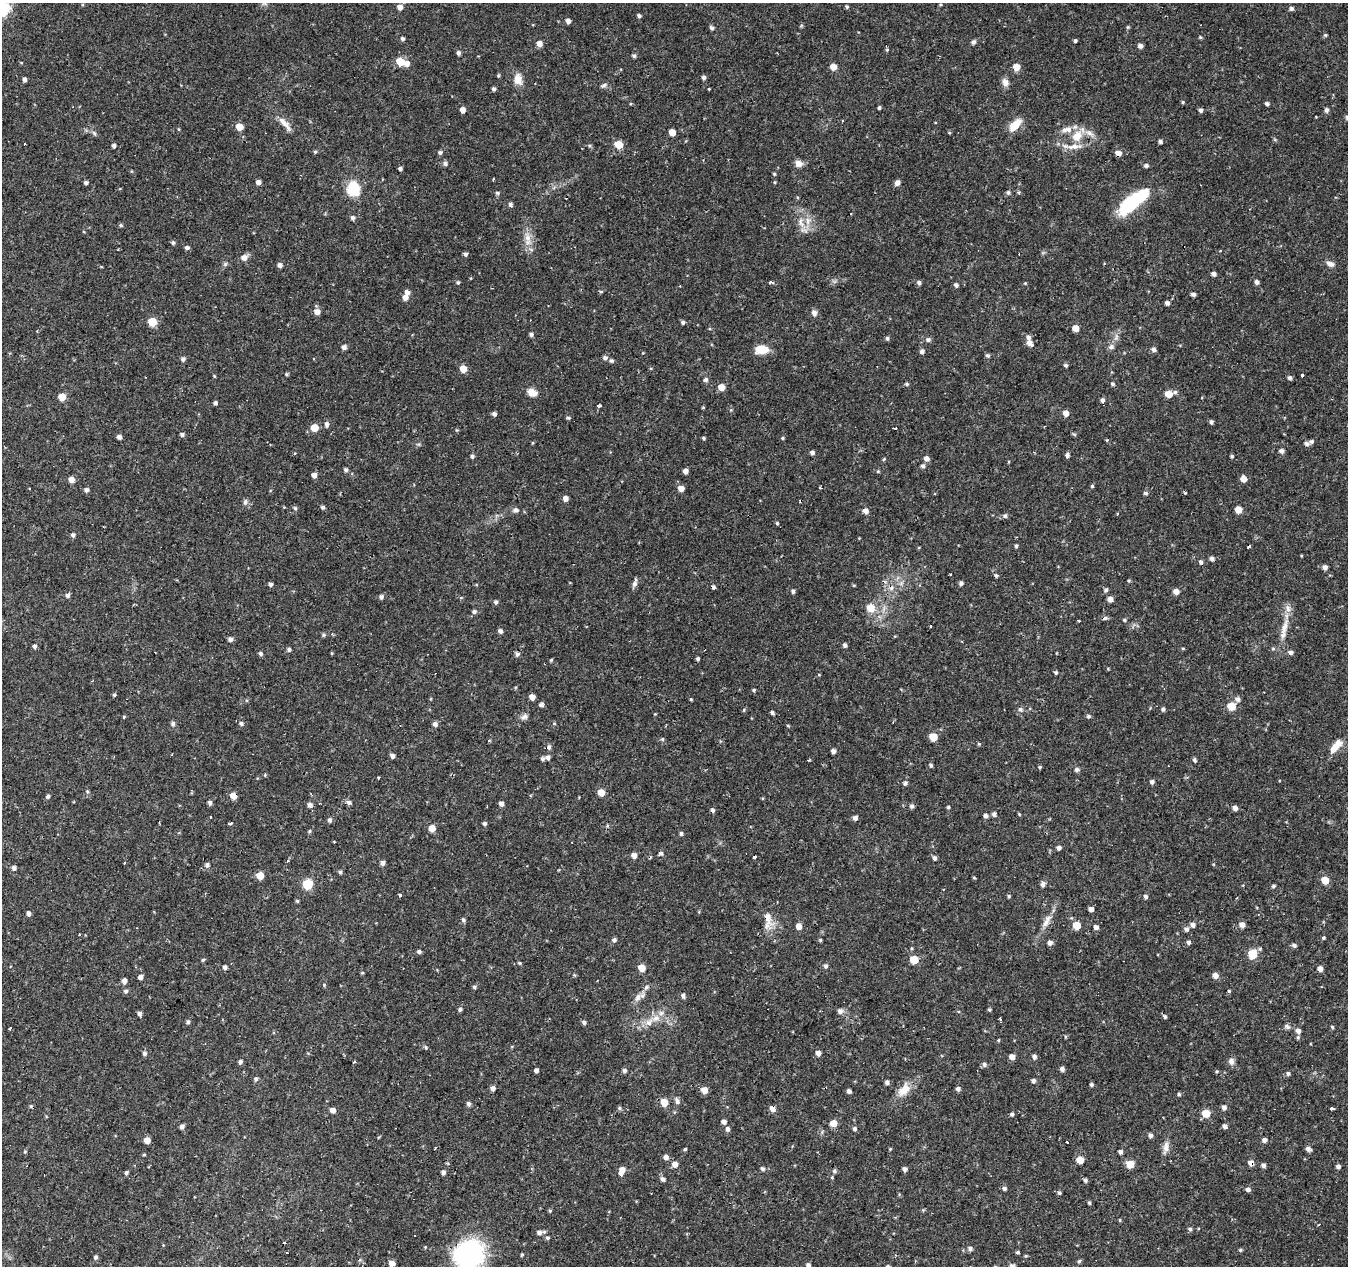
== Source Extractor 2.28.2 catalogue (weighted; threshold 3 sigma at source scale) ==
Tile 7 of 4 x 4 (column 3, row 2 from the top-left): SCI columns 2698-4043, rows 2806-4069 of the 5390 x 5544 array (HDU 1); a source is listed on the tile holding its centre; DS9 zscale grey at full resolution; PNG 1350 x 1268 px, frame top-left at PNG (2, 3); no overlay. Shown black and unused: <1% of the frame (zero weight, under 2 of 3 exposures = <1% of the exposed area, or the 3 px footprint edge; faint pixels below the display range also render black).
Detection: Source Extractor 2.28.2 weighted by HDU 2 'WHT'; one run over the whole footprint, this tile lists its part. Background 0.0474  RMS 0.0037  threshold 0.0168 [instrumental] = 3 sigma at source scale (4.5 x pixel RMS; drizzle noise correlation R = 1.50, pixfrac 1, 0.0396/0.0396 arcsec/px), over >= 5 px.
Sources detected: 452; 18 cosmic-ray / hot-pixel residue — not listed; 12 inside a brighter listed object's ellipse — not listed separately; the other 422 listed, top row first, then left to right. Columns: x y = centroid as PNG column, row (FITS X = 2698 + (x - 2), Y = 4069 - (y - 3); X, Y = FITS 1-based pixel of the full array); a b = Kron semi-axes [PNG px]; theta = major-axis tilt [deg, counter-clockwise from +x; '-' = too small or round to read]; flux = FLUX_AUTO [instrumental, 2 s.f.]
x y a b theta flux
400 7 6 6 - 2.1
847 7 4 4 - 0.54
3 8 5 5 - 40
1291 8 5 4 - 0.99
639 16 4 4 - 0.77
568 21 4 4 - 1.6
1128 27 5 4 - 0.43
712 28 5 4 - 0.92
1325 35 4 4 - 0.49
1200 37 5 4 - 0.43
402 38 4 4 - 0.84
1075 41 3 3 - 0.69
973 42 5 5 - 1.1
539 43 5 5 - 2.3
1140 46 5 4 - 1.5
458 53 5 4 - 0.89
634 56 5 5 - 0.72
400 62 5 5 - 9.1
406 63 6 5 - 2.4
833 67 5 5 - 3.7
1016 67 5 5 - 4.7
498 76 4 4 - 0.4
704 77 5 4 - 1.1
24 79 4 4 - 1.2
518 79 15 10 -85 3.3
1005 82 10 8 -69 1.9
604 85 8 5 39 0.83
494 89 4 4 - 0.84
709 89 4 3 - 0.28
1183 102 4 4 - 0.4
1267 103 4 4 - 1
879 108 4 3 - 0.6
462 110 5 4 - 2.4
1201 110 5 4 - 1
1326 110 5 4 - 1
1347 118 5 5 - 0.84
285 124 26 7 -49 3.3
1015 125 17 8 48 5.3
239 127 5 5 - 5.7
179 129 5 3 - 0.34
672 132 5 5 - 4.6
94 133 6 4 -47 0.64
1077 136 18 13 56 6.7
1160 142 5 4 - 0.84
618 144 5 5 - 8.3
114 146 4 4 - 0.96
315 152 5 4 - 0.44
440 153 5 5 - 0.85
1118 153 5 5 - 2.7
445 163 5 5 - 1.1
799 163 9 8 - 2.2
1146 165 5 4 - 0.93
400 169 4 4 - 0.84
774 174 4 4 - 0.42
493 179 3 3 - 1.2
86 182 4 4 - 0.78
258 182 4 4 - 1.6
897 183 6 5 - 1.6
354 189 19 15 -74 9.1
1008 192 6 6 - 0.79
1019 192 5 4 - 0.43
497 193 6 4 -3 0.6
1132 202 36 12 39 25
510 204 5 4 - 0.93
353 218 5 5 - 0.96
801 222 16 7 -82 3.2
121 225 5 4 - 0.56
527 238 13 8 -73 3.2
173 243 5 4 - 0.68
187 247 5 4 - 0.94
465 254 5 4 - 0.88
244 258 7 6 - 2.4
225 264 6 4 72 0.57
1330 264 11 6 -12 1.6
280 265 5 5 - 1.3
1214 274 4 4 - 1.2
458 282 4 4 - 0.55
771 282 5 3 - 1.6
1257 282 5 4 - 1.2
919 283 5 5 - 0.98
1025 283 4 3 - 0.31
956 285 5 4 - 0.99
680 286 3 2 - 0.29
601 292 6 4 0 0.39
1193 294 4 4 - 1
405 297 6 5 - 2.2
1167 303 4 4 - 1.2
317 312 6 6 - 2.3
814 313 7 6 - 1.5
152 322 5 5 - 12
683 322 4 4 - 0.88
1075 328 5 5 - 4.3
531 334 5 5 - 0.84
887 338 5 4 - 0.74
928 340 6 5 - 1
1030 343 9 5 -51 2.4
344 347 5 5 - 1.3
1111 347 8 7 - 1.3
762 349 11 7 4 8.3
1154 350 5 5 - 1.1
922 351 5 5 - 1.2
988 355 6 5 - 0.77
605 358 6 5 - 1
183 359 5 5 - 1
611 361 5 5 - 0.82
1066 365 4 4 - 0.73
463 369 5 5 - 4.8
286 374 4 4 - 0.47
1302 375 3 3 - 2
214 376 4 3 - 0.35
1290 378 5 5 - 0.86
706 380 6 5 - 0.84
907 384 5 4 - 0.55
1113 384 5 4 - 0.61
721 387 5 5 - 4.5
532 392 10 7 -23 3.9
1175 392 7 5 16 0.73
1168 394 5 5 - 5.3
62 397 5 5 - 5.6
1102 400 5 4 - 1.1
215 403 4 4 - 0.86
599 406 4 3 - 0.99
703 407 4 3 - 0.37
1066 413 5 5 - 2.7
494 414 5 4 - 0.93
568 418 6 4 0 0.52
1211 422 5 4 - 0.81
326 424 7 5 -84 1.1
314 428 5 5 - 5.3
895 429 4 3 - 2
182 434 5 4 - 0.82
1074 434 6 4 -19 0.44
119 437 4 4 - 1.3
703 438 4 4 - 0.47
782 438 4 4 - 0.43
1306 444 6 5 - 1.1
1281 451 5 4 - 1.3
812 452 5 4 - 1.1
1067 455 5 5 - 1.1
472 456 5 4 - 0.79
1232 456 4 4 - 0.54
926 458 5 5 - 1.7
923 466 5 5 - 0.88
346 470 5 5 - 0.8
685 471 4 4 - 2
878 471 5 4 - 0.43
314 475 5 5 - 1.8
71 479 5 5 - 2.6
1243 479 5 5 - 3.1
1092 486 4 4 - 0.45
820 487 3 2 - 0.46
681 488 5 5 - 2.9
86 490 5 5 - 1
1145 493 5 4 - 0.77
1185 493 3 2 - 0.66
565 498 5 5 - 1.9
245 502 8 5 74 0.94
323 507 5 5 - 0.7
295 508 6 5 - 0.65
515 510 7 6 - 1.2
1238 510 5 5 - 4.5
865 511 5 5 - 1.9
1005 516 5 5 - 0.95
777 523 5 4 - 0.47
73 535 5 5 - 0.99
1016 546 4 4 - 0.67
1212 559 5 5 - 1.1
1201 562 5 5 - 0.81
1325 567 5 5 - 1.6
951 574 3 2 - 0.34
996 575 5 5 - 0.58
1129 581 5 3 - 0.38
961 583 5 4 - 0.99
270 584 4 4 - 1
634 584 9 6 66 1.3
854 585 5 3 - 0.3
713 587 4 4 - 1
1106 590 6 5 - 0.77
793 591 5 4 - 0.82
1176 591 5 5 - 2.7
67 595 5 5 - 1
381 597 6 5 - 1
1110 599 5 5 - 2.1
496 602 5 4 - 0.81
870 608 10 9 - 4.3
474 612 6 5 - 0.84
1105 618 8 4 18 0.85
1078 620 3 3 - 1.1
1124 620 5 4 - 0.52
1284 628 28 7 77 4.8
500 631 5 4 - 1.2
323 635 6 4 89 0.49
230 639 5 5 - 1.2
845 645 4 4 - 0.97
34 646 5 4 - 0.97
1183 648 5 3 - 0.38
289 650 5 4 - 0.84
155 651 5 2 - 2
1291 652 5 5 - 1.2
261 654 5 4 - 0.81
517 654 5 5 - 1
698 659 3 3 - 0.58
551 660 5 4 - 0.37
1056 673 4 4 - 0.64
819 675 5 3 - 0.28
754 690 4 3 - 0.66
114 695 4 4 - 0.54
532 697 5 4 - 2.6
691 699 4 4 - 0.38
1237 699 6 6 - 1.3
541 704 5 4 - 1
1231 706 5 5 - 8.7
1020 709 6 5 - 0.92
1163 709 5 4 - 0.79
744 710 5 3 - 0.37
772 712 4 4 - 0.68
655 714 3 3 - 0.27
1088 716 5 5 - 0.75
124 717 4 4 - 0.33
524 717 10 7 22 1.3
241 723 6 5 - 0.9
173 724 6 5 - 0.92
435 724 5 5 - 1.3
788 726 5 3 - 0.34
933 737 5 5 - 7.2
662 739 5 5 - 0.49
979 744 5 4 - 0.39
549 747 6 4 -84 1
1335 747 23 8 50 4.6
833 751 4 4 - 1.2
392 756 5 4 - 1.2
548 757 6 5 - 1.2
1194 760 5 4 - 0.76
931 765 5 4 - 0.7
1077 769 6 5 - 1.1
379 777 3 3 - 0.76
1152 782 5 5 - 0.97
905 783 5 4 - 0.83
87 791 6 4 -76 0.55
601 792 5 5 - 5
48 796 5 4 - 0.85
233 796 5 5 - 3.7
349 802 7 5 -27 0.98
210 803 5 4 - 0.92
501 804 5 4 - 1.5
310 805 5 5 - 1.5
912 806 5 5 - 0.98
948 807 4 4 - 0.5
1235 808 5 4 - 1.7
712 810 5 4 - 0.85
994 814 5 5 - 1.1
1019 814 4 4 - 0.37
986 816 5 5 - 1.2
211 817 3 3 - 1.5
855 818 5 4 - 1.4
329 820 5 4 - 0.98
484 823 4 4 - 0.8
230 824 5 3 - 1.3
432 828 5 5 - 4.4
309 831 5 4 - 0.46
681 833 5 4 - 0.72
1058 848 5 5 - 1.1
661 853 5 5 - 0.86
634 855 5 5 - 2.2
934 858 5 5 - 0.99
287 861 3 3 - 0.93
125 863 3 2 - 0.37
383 863 5 5 - 1.3
207 865 6 6 - 1
14 868 5 5 - 1.2
340 872 5 4 - 0.64
260 875 5 5 - 6.1
974 877 5 3 - 0.37
1325 880 5 5 - 7.8
307 884 6 5 - 22
1043 884 6 5 - 1.4
1273 886 5 4 - 0.63
400 895 3 3 - 0.85
1009 896 5 4 - 0.47
1146 896 5 4 - 0.88
297 901 5 4 - 0.45
1091 909 4 4 - 1.8
28 913 5 4 - 1.3
767 917 18 10 -67 4.5
463 920 6 5 - 0.8
1046 921 22 8 62 3.4
1076 925 5 5 - 9
1193 925 6 5 - 1.4
1242 925 5 5 - 2.3
799 926 5 5 - 3
1096 927 5 4 - 1.5
1186 929 5 5 - 1.1
1323 938 4 4 - 0.5
614 940 5 5 - 0.94
820 940 5 4 - 0.44
1189 942 5 4 - 0.89
1050 943 5 5 - 1.4
1294 945 5 5 - 0.91
912 948 5 3 - 0.36
419 952 5 4 - 0.91
1252 954 5 5 - 16
914 959 5 5 - 8.9
203 960 5 4 - 0.49
520 963 5 4 - 0.44
826 966 5 4 - 0.91
225 967 5 4 - 1.1
642 968 5 5 - 5.6
1320 969 5 5 - 2
362 973 4 4 - 0.37
1215 975 5 5 - 2.5
140 977 5 4 - 1.5
124 981 5 5 - 1.7
324 985 5 3 - 0.41
474 987 5 4 - 0.68
646 987 7 5 47 0.86
126 991 6 5 - 0.91
1229 991 4 4 - 0.46
683 996 5 5 - 1.2
638 997 14 7 56 2.3
460 1009 5 4 - 0.8
989 1010 5 4 - 0.49
840 1011 6 6 - 1.4
140 1014 4 4 - 1.3
1165 1017 5 4 - 0.69
656 1018 13 8 29 3.4
1000 1020 3 3 - 1.6
188 1022 5 5 - 0.77
584 1022 5 5 - 0.87
1287 1026 8 6 -30 0.91
1332 1027 4 4 - 0.46
10 1028 4 3 - 1.3
1298 1031 6 6 - 1.7
998 1040 4 3 - 0.35
426 1047 6 3 -81 0.44
144 1053 5 5 - 0.86
818 1053 5 4 - 1.9
1012 1057 5 4 - 2.4
1034 1057 5 5 - 1.1
905 1059 3 3 - 0.27
1231 1061 9 7 -72 1.6
240 1062 5 4 - 0.9
354 1062 3 3 - 0.75
984 1064 6 6 - 0.94
1062 1069 5 4 - 1.3
536 1070 4 4 - 1
624 1070 5 5 - 0.93
1288 1074 5 5 - 0.84
256 1079 5 5 - 0.83
1033 1081 5 4 - 0.99
887 1082 5 4 - 1.1
1091 1084 4 4 - 0.78
493 1088 5 5 - 1.5
958 1089 5 4 - 1.1
704 1090 5 5 - 3.6
904 1090 23 12 55 5.2
849 1091 4 4 - 1.1
1179 1094 5 4 - 0.59
677 1101 10 6 -71 1.2
664 1102 5 5 - 6.7
468 1104 6 5 - 0.97
1224 1107 5 5 - 1.4
619 1108 6 4 -28 0.66
772 1108 5 4 - 3.2
1332 1108 4 3 - 3.4
333 1110 5 4 - 2.2
1206 1113 5 5 - 9.3
1012 1114 5 4 - 0.71
724 1122 5 5 - 1.3
833 1123 5 5 - 4.6
182 1126 5 4 - 1.1
1225 1126 5 4 - 1.3
727 1129 5 5 - 1.2
854 1129 5 5 - 0.85
1150 1135 5 5 - 1.1
147 1140 5 5 - 3.5
1264 1140 5 5 - 1.4
1067 1142 4 2 - 0.83
1166 1147 18 7 81 2.5
435 1148 3 2 - 0.45
685 1149 4 3 - 0.48
890 1149 4 4 - 0.32
1308 1149 6 4 -30 1.4
25 1152 5 3 - 0.35
1120 1152 4 4 - 1
144 1155 5 3 - 0.37
666 1157 6 5 - 1.4
1080 1160 5 5 - 6.6
1251 1163 5 4 - 3
675 1164 6 5 - 2.6
1130 1164 5 5 - 7.5
1263 1165 5 4 - 1.2
1338 1166 4 4 - 1.1
622 1169 6 6 - 2.3
762 1169 5 5 - 0.84
905 1169 5 5 - 1.1
834 1171 6 5 - 0.72
443 1172 5 4 - 0.96
126 1173 5 4 - 0.68
832 1177 4 4 - 0.35
662 1179 6 5 - 1.2
1085 1180 5 4 - 0.78
1004 1188 5 5 - 0.9
1248 1190 6 5 - 1
1059 1193 5 4 - 0.65
1089 1203 4 3 - 0.63
550 1211 4 4 - 0.42
1120 1220 5 3 - 0.36
1190 1229 5 4 - 0.74
539 1232 5 5 - 1.3
548 1238 6 4 1 0.57
284 1243 3 3 - 5.6
970 1248 6 5 - 1.1
1240 1250 5 4 - 0.51
1017 1252 4 4 - 0.58
469 1254 29 27 37 60
522 1255 4 3 - 0.47
1026 1256 5 4 - 0.41
96 1257 6 5 - 0.79
1079 1261 5 5 - 0.59
392 1263 5 4 - 3
808 1265 5 5 - 0.91
1011 1266 8 6 74 1.1
Overlapping masked pixels (flux is a lower limit): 6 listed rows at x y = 1118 153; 233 796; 767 917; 772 1108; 1251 1163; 469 1254
Isophote crosses this tile's border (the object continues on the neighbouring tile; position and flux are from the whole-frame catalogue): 6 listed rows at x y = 400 7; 3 8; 1347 118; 469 1254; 808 1265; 1011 1266